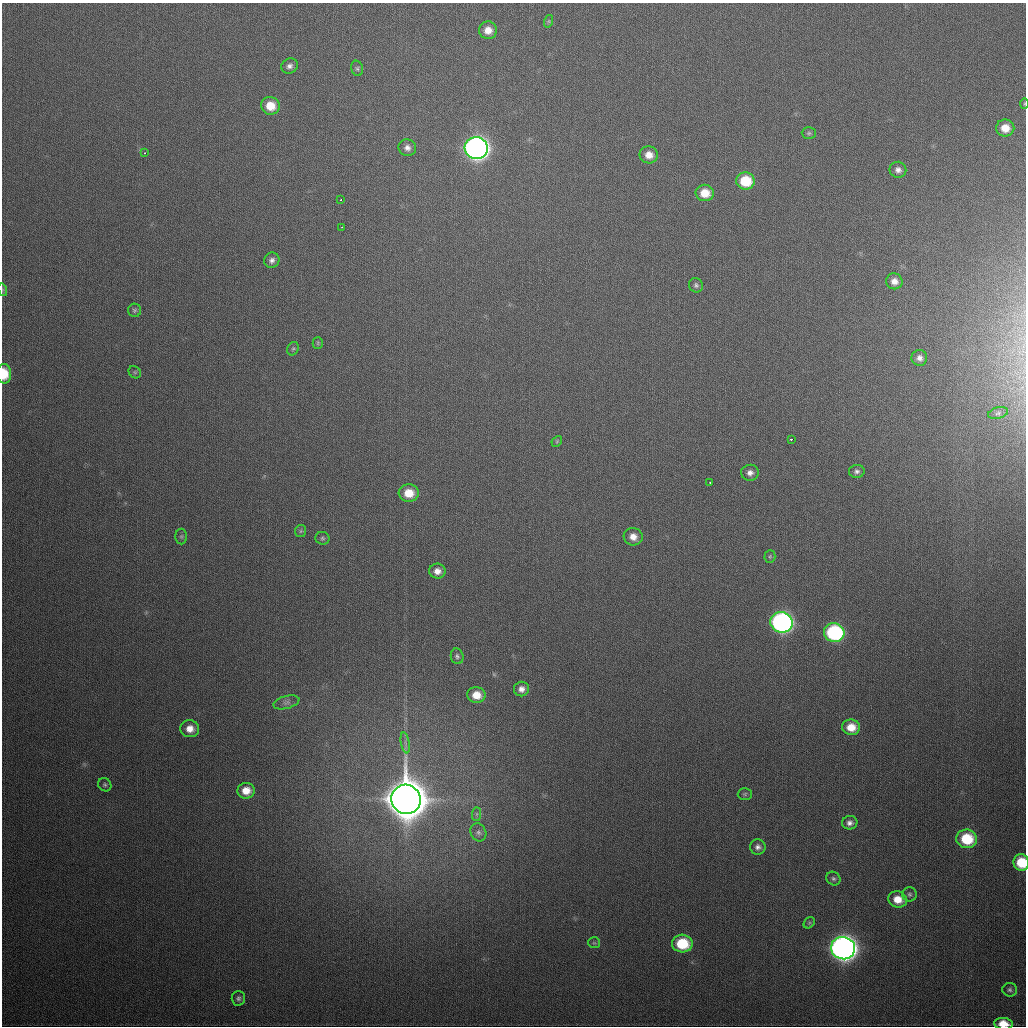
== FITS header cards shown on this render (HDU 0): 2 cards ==
NAXIS1  =                 1024
NAXIS2  =                 1024

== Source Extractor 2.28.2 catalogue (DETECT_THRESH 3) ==
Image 1024 x 1024 px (HDU 0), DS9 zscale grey, 1 PNG px = 1 image px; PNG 1028 x 1028 px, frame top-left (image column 1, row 1024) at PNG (2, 3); each listed source drawn as its Kron ellipse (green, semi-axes under 4 px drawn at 4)
Background 400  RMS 15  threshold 44.7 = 3 sigma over >= 5 px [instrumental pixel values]
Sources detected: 69; all 69 listed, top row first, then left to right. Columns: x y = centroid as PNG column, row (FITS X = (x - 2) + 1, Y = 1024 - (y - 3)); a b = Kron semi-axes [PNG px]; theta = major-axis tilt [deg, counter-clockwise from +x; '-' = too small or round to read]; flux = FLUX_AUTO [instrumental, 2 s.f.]
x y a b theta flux
549 21 6 4 72 1.6e+03
488 30 9 9 - 1.1e+04
289 66 8 7 - 4.3e+03
357 68 8 6 -74 2.3e+03
1024 104 5 3 - 9.1e+02
270 106 9 8 - 1.9e+04
1005 128 9 8 - 1.4e+04
809 133 7 6 - 2.1e+03
407 148 9 8 - 5.2e+03
476 148 11 11 - 7.7e+05
144 153 3 2 - 2.9e+03
649 155 9 8 - 1.0e+04
898 170 8 8 - 4.9e+03
745 181 9 8 - 3.7e+04
705 193 9 8 - 1.8e+04
341 199 3 2 - 1.6e+03
342 227 3 2 - 1.6e+03
272 260 8 7 - 4.4e+03
894 281 8 8 - 7.2e+03
696 285 7 6 - 2.6e+03
3 290 6 4 -72 1.3e+03
134 310 6 6 - 2.1e+03
318 343 5 5 - 1.6e+03
293 349 7 5 66 1.8e+03
919 358 8 8 - 5.6e+03
135 372 7 5 -45 1.6e+03
4 374 10 7 -87 2.5e+04
998 413 10 5 16 3.0e+03
791 439 3 2 - 3.1e+03
557 441 6 4 47 1.4e+03
857 471 8 6 9 3.3e+03
750 473 9 8 - 5.4e+03
710 483 3 2 - 1.7e+03
409 493 10 8 -6 1.9e+04
301 531 6 5 - 1.8e+03
181 536 8 6 90 2.2e+03
633 537 9 8 - 9.1e+03
322 538 7 6 - 2.2e+03
770 556 6 5 - 1.7e+03
437 571 8 7 - 7.4e+03
782 622 11 10 - 4.0e+05
834 633 10 9 - 1.4e+05
457 656 8 6 -75 2.6e+03
521 689 7 7 - 5.7e+03
476 695 9 8 - 1.5e+04
286 702 13 6 15 4.2e+03
851 727 9 8 - 1.7e+04
190 729 9 8 - 1.1e+04
405 743 11 3 -79 2.7e+03
105 785 7 6 - 2.1e+03
246 791 9 8 - 1.4e+04
745 794 7 6 - 1.9e+03
406 799 15 14 - 4.5e+06
477 814 7 4 89 2.0e+03
850 823 7 7 - 4.6e+03
478 832 9 7 -64 3.7e+03
967 839 10 9 - 4.3e+04
758 847 8 7 - 4.6e+03
1021 863 8 7 - 3.6e+04
833 879 7 6 - 2.7e+03
909 894 7 7 - 2.5e+03
898 899 9 8 - 1.5e+04
809 923 6 5 - 1.7e+03
594 943 6 5 - 1.7e+03
682 944 10 9 - 4.3e+04
843 948 12 11 - 1.0e+06
1010 990 7 7 - 2.7e+03
238 998 7 7 - 2.7e+03
1003 1024 9 6 -3 1.8e+04
At the frame edge (FLAGS 8, measured only in part): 5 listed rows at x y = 1024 104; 3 290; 4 374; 1021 863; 1003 1024